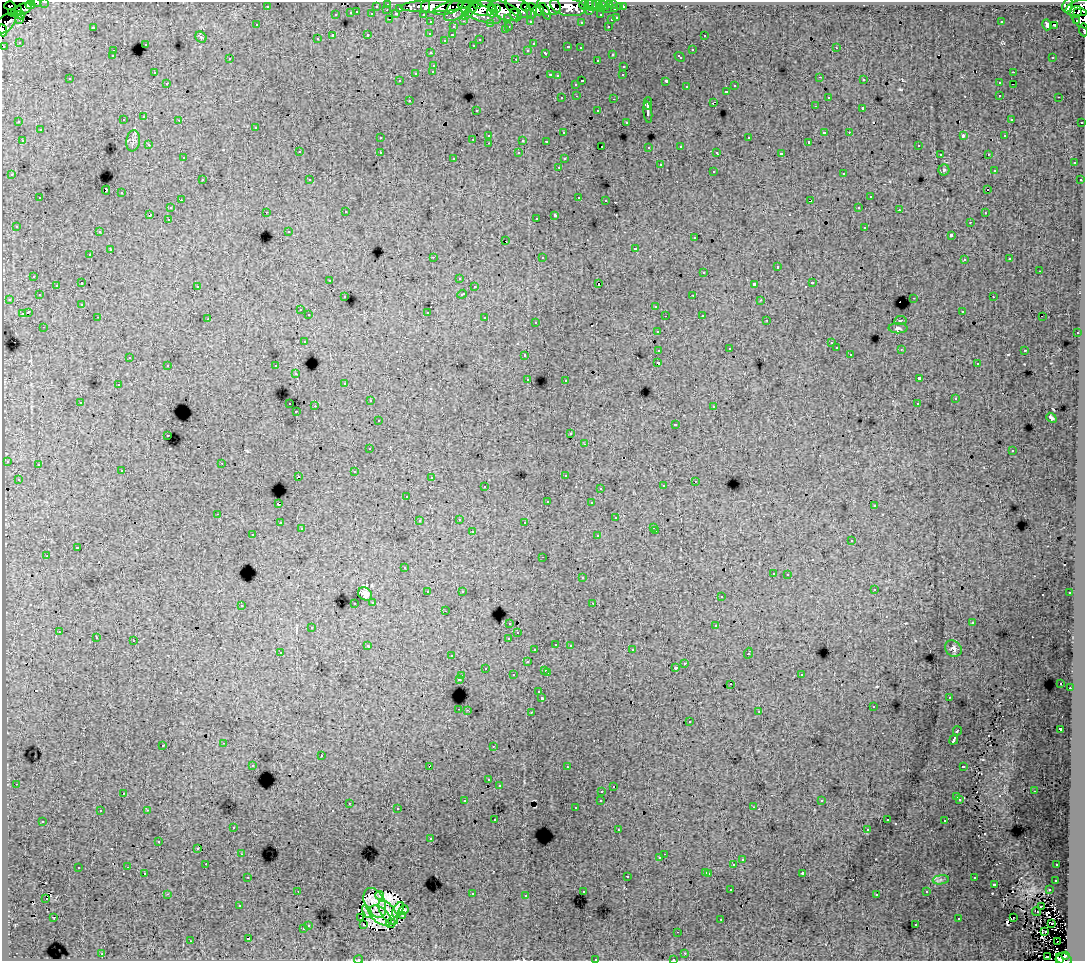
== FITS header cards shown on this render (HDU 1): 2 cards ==
NAXIS1  =                 1083
NAXIS2  =                  959

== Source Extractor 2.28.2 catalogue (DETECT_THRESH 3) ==
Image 1083 x 959 px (HDU 1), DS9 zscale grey, 1 PNG px = 1 image px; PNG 1087 x 963 px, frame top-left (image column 1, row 959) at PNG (2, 2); each listed source drawn as its Kron ellipse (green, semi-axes under 4 px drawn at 4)
Background 224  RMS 1.5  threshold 4.42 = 3 sigma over >= 5 px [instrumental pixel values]
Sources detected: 561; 5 with non-positive FLUX_AUTO (blend fragments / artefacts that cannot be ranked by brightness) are neither listed nor drawn; of the other 556, the 500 brightest by FLUX_AUTO listed and drawn (56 fainter detections omitted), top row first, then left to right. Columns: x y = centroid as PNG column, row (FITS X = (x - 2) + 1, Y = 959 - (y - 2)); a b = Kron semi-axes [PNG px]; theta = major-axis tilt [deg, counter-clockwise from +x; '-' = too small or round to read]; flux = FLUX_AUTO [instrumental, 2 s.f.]
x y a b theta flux
45 2 3 2 - 4500
36 3 5 2 - 4700
388 4 3 3 - 6100
596 4 5 3 - 6500
614 4 3 3 - 9700
30 5 5 4 - 15000
478 5 4 3 - 15000
549 5 12 9 -25 110000
584 5 4 3 - 7600
589 5 5 3 - 6700
593 5 6 3 -64 5300
604 5 6 3 -35 5800
609 5 4 3 - 8600
1067 5 7 4 68 83000
10 6 5 3 - 5700
267 6 3 3 - 2000
376 6 3 2 - 1400
426 6 6 4 78 31000
435 6 34 6 2 150000
567 6 18 9 -12 120000
519 7 15 8 -33 90000
525 7 5 3 - 18000
600 7 3 3 - 4400
620 7 3 3 - 2200
623 7 3 3 - 2700
400 8 3 3 - 1300
448 8 15 6 17 72000
458 8 17 8 43 130000
466 8 8 4 82 63000
483 8 12 8 -1 140000
1081 8 16 8 12 90000
23 9 8 5 24 11000
471 9 12 4 52 57000
496 9 4 3 - 38000
607 9 3 3 - 2400
615 9 3 3 - 7000
387 10 3 2 - 470
539 10 6 5 - 56000
492 11 6 5 - 69000
504 11 16 8 -23 200000
532 11 7 5 -85 44000
545 11 9 4 -65 18000
590 11 3 3 - 1300
12 12 4 2 - 4900
16 12 6 4 48 49000
357 12 3 2 - 570
1078 12 3 2 - 8600
351 13 3 3 - 1400
479 13 23 8 -22 120000
372 14 3 3 - 1800
396 14 4 3 - 1400
423 14 3 2 - 3200
20 15 4 3 - 3300
336 15 3 3 - 680
516 15 7 5 -60 39000
601 15 3 3 - 2700
1081 17 13 8 -49 45000
508 18 3 3 - 1900
617 18 3 3 - 860
19 19 3 3 - 1800
390 19 3 2 - 700
611 20 3 3 - 770
1076 20 3 2 - 4500
464 21 3 2 - 590
530 21 3 3 - 2200
431 22 3 3 - 2500
581 22 3 3 - 260
1001 22 3 2 - 140
490 23 3 3 - 170
5 24 12 7 43 20000
257 25 3 3 - 290
1047 25 5 3 - 750
1054 25 3 2 - 230
509 26 3 2 - 520
608 26 3 2 - 580
93 27 3 3 - 1100
453 27 3 3 - 550
2 30 6 3 -71 16000
505 30 3 2 - 350
1083 30 6 2 -84 7900
430 33 3 3 - 360
368 35 3 3 - 900
452 35 3 2 - 280
704 35 3 3 - 410
333 36 4 3 - 2400
201 37 6 5 - 160
317 39 3 3 - 390
445 40 3 3 - 100
480 40 3 3 - 310
19 42 3 2 - 140
145 44 3 3 - 700
533 44 3 3 - 230
473 45 3 3 - 180
3 46 3 3 - 2000
568 47 3 3 - 770
580 48 3 2 - 320
836 48 3 2 - 380
528 50 3 3 - 380
692 50 3 3 - 930
113 51 3 2 - 400
431 53 3 3 - 450
546 53 4 3 - 880
612 54 3 3 - 630
112 56 3 3 - 310
680 57 6 3 -42 610
1053 57 3 3 - 280
230 59 3 3 - 510
516 59 3 2 - 910
597 60 3 2 - 280
434 65 3 3 - 710
624 66 3 3 - 530
433 71 3 3 - 490
154 72 3 2 - 270
1013 72 3 2 - 560
416 73 3 3 - 990
550 75 3 2 - 760
623 75 3 2 - 210
557 76 3 3 - 170
820 77 3 2 - 210
70 79 3 3 - 310
864 80 3 3 - 270
399 81 3 2 - 180
582 81 3 2 - 1100
666 81 4 3 - 2000
167 83 3 2 - 340
999 83 3 3 - 460
576 84 3 3 - 400
1013 84 2 2 - 120
735 86 3 3 - 520
686 87 3 3 - 470
726 91 3 3 - 590
1000 95 3 2 - 390
577 96 3 2 - 420
828 97 3 3 - 380
1059 97 3 2 - 360
562 98 3 2 - 370
614 99 3 2 - 720
409 100 3 3 - 430
713 102 4 2 - 760
648 104 6 2 89 3900
815 106 3 2 - 160
863 108 3 3 - 2000
476 110 3 2 - 180
598 111 3 3 - 470
648 112 11 4 -83 4100
144 117 3 3 - 490
1011 119 3 3 - 300
123 120 3 3 - 480
179 120 3 2 - 410
19 122 3 3 - 340
626 122 3 3 - 260
1082 122 3 2 - 1200
256 127 3 3 - 510
40 130 3 3 - 770
824 132 3 3 - 1500
849 132 2 2 - 290
564 133 3 3 - 360
489 135 3 3 - 480
963 136 4 2 - 970
1004 136 3 3 - 230
380 138 3 3 - 380
749 138 3 3 - 700
473 139 3 2 - 490
523 140 3 3 - 1400
22 141 3 2 - 440
133 141 10 7 80 310
546 141 3 2 - 150
809 142 3 3 - 230
489 143 3 2 - 410
149 145 3 2 - 250
918 145 3 3 - 390
602 146 3 2 - 220
681 146 3 3 - 620
649 147 3 3 - 330
299 152 3 3 - 610
380 152 3 3 - 580
717 152 3 3 - 280
519 153 3 3 - 370
781 154 4 3 - 3800
940 154 3 2 - 180
988 154 3 2 - 370
183 158 3 3 - 390
454 158 3 3 - 310
564 159 3 3 - 270
1074 163 3 3 - 590
660 165 3 3 - 840
559 167 3 2 - 440
944 170 5 5 - 160
994 170 3 3 - 270
713 171 3 3 - 620
844 173 3 3 - 620
12 175 3 3 - 350
202 180 3 3 - 460
310 180 3 3 - 320
1080 180 3 3 - 310
106 190 4 3 - 2000
988 190 3 2 - 180
121 193 3 3 - 710
579 197 3 2 - 770
870 197 3 3 - 760
40 198 3 3 - 530
181 200 3 2 - 310
606 200 3 2 - 280
810 201 4 3 - 1300
859 207 3 3 - 380
171 208 3 3 - 540
899 210 3 2 - 310
266 212 3 2 - 350
346 212 3 2 - 410
985 213 3 2 - 350
150 215 4 3 - 1100
555 215 4 3 - 3400
536 218 3 2 - 210
168 219 3 2 - 410
970 222 3 2 - 260
16 226 3 3 - 260
865 227 3 3 - 810
289 231 3 3 - 190
99 232 3 3 - 340
951 235 3 3 - 2100
694 238 3 3 - 490
506 241 3 2 - 220
635 248 3 3 - 1400
110 250 3 3 - 1200
90 255 3 3 - 440
433 257 3 2 - 1400
542 257 3 3 - 340
1010 259 3 3 - 280
964 260 3 3 - 380
777 267 3 3 - 1400
1039 271 3 2 - 320
704 272 3 3 - 810
34 276 3 3 - 450
460 278 3 3 - 270
330 280 3 2 - 180
82 283 3 3 - 1200
812 283 3 3 - 1100
598 284 3 3 - 1200
754 284 4 3 - 3500
56 285 3 2 - 380
197 286 3 3 - 660
474 287 3 3 - 440
462 294 5 3 - 940
39 295 3 3 - 330
693 295 3 2 - 450
345 297 3 3 - 390
993 297 3 2 - 330
914 298 3 2 - 850
9 299 3 2 - 470
761 300 3 2 - 130
82 304 3 3 - 320
656 306 3 3 - 640
300 310 3 3 - 410
962 311 3 3 - 360
28 312 4 3 - 2700
427 312 3 3 - 1100
22 314 4 3 - 1300
309 315 3 3 - 530
702 315 3 2 - 400
665 316 2 2 - 120
98 317 3 2 - 260
1042 317 2 2 - 120
485 318 3 3 - 840
208 319 3 2 - 120
767 320 3 2 - 110
900 320 6 3 9 110
536 322 3 3 - 300
44 327 3 2 - 380
898 328 9 5 -1 250
657 331 3 3 - 370
1077 333 3 2 - 610
304 341 3 3 - 500
831 343 3 2 - 140
836 348 3 3 - 440
729 349 3 2 - 110
901 349 4 3 - 140
659 350 4 3 - 1700
1025 350 3 2 - 810
850 354 3 2 - 300
525 355 3 3 - 560
130 357 3 2 - 100
658 363 4 3 - 3200
977 364 3 2 - 320
168 365 3 3 - 550
276 366 3 3 - 610
296 374 3 3 - 450
919 378 4 3 - 4300
528 379 3 3 - 400
566 380 3 2 - 1200
345 383 3 3 - 350
118 385 3 3 - 430
955 399 3 3 - 230
370 401 3 2 - 370
80 402 3 2 - 320
290 404 3 2 - 690
917 404 3 2 - 190
315 406 3 2 - 1300
714 406 3 3 - 480
296 412 3 2 - 170
1051 418 6 3 -39 190
378 421 3 3 - 370
675 424 3 3 - 400
571 434 3 3 - 400
168 435 3 2 - 470
585 444 3 2 - 320
370 449 3 2 - 200
1012 451 3 3 - 330
7 461 3 3 - 370
222 463 2 2 - 270
38 465 3 3 - 580
122 471 3 3 - 520
354 471 3 2 - 170
565 475 3 3 - 330
298 476 3 2 - 160
431 478 3 3 - 210
18 479 3 3 - 320
695 481 3 2 - 330
485 486 3 2 - 480
663 486 3 3 - 550
600 488 3 3 - 240
407 496 3 3 - 240
547 502 3 2 - 150
591 503 3 3 - 350
278 504 3 3 - 2000
874 506 3 3 - 360
218 514 3 2 - 520
616 518 3 3 - 610
459 519 3 3 - 580
419 521 3 3 - 410
525 522 3 2 - 250
280 523 3 3 - 370
654 527 3 3 - 380
301 529 3 3 - 290
472 531 3 2 - 260
656 531 3 2 - 530
253 535 3 2 - 240
598 536 3 3 - 610
852 541 3 3 - 560
77 548 3 3 - 1800
47 556 2 2 - 220
543 557 3 2 - 290
404 568 3 3 - 230
773 573 3 3 - 430
788 574 3 3 - 520
582 578 3 3 - 670
874 589 3 3 - 570
462 591 3 3 - 350
428 592 3 3 - 1000
1070 593 3 3 - 490
365 594 7 6 - 580
721 597 3 3 - 480
373 602 3 3 - 560
355 603 3 2 - 360
593 603 3 2 - 310
241 605 3 3 - 570
445 611 3 2 - 360
510 623 3 3 - 650
972 623 3 3 - 290
716 626 3 3 - 1500
312 627 3 3 - 460
59 632 3 2 - 310
518 633 3 2 - 270
96 638 3 3 - 500
509 638 3 3 - 960
134 641 3 2 - 730
556 644 3 3 - 480
570 645 3 3 - 530
368 646 4 3 - 580
953 649 9 7 -42 380
535 650 3 3 - 380
632 650 3 2 - 530
280 652 3 2 - 130
748 653 5 3 - 1100
452 656 3 2 - 350
527 662 3 3 - 460
685 663 3 2 - 430
485 668 3 2 - 310
676 668 3 3 - 410
545 670 3 3 - 610
547 673 3 2 - 700
801 674 3 3 - 510
513 675 3 3 - 550
462 676 3 3 - 480
459 679 3 3 - 1200
1061 683 3 3 - 210
731 684 3 2 - 270
1070 688 2 2 - 420
539 692 3 3 - 420
949 697 3 2 - 140
542 698 3 3 - 3100
873 707 3 2 - 360
459 709 3 2 - 650
467 710 2 2 - 470
531 712 3 2 - 710
759 712 4 3 - 100
689 722 3 3 - 510
1060 729 3 3 - 3000
957 731 5 3 - 1800
954 740 5 3 - 6400
224 743 3 2 - 500
163 745 3 3 - 690
493 746 3 2 - 99
321 756 3 3 - 890
253 765 3 2 - 380
430 766 4 3 - 2800
963 766 3 3 - 1100
567 767 3 2 - 290
489 780 3 3 - 270
16 784 3 2 - 370
499 785 3 3 - 420
613 787 3 2 - 130
602 791 3 2 - 420
1034 791 3 2 - 190
123 793 3 2 - 130
957 797 3 3 - 860
960 799 3 3 - 380
601 800 3 3 - 490
465 801 3 3 - 450
822 801 3 3 - 230
349 803 3 2 - 490
754 807 3 2 - 380
576 808 3 3 - 290
397 809 3 3 - 360
147 810 3 2 - 850
100 811 3 2 - 290
495 819 3 3 - 320
887 820 3 3 - 280
43 821 3 3 - 450
945 821 3 3 - 590
233 827 3 3 - 430
867 829 3 3 - 240
618 830 3 2 - 290
431 839 3 3 - 340
159 842 3 3 - 360
198 848 3 2 - 170
242 854 3 2 - 330
664 854 2 2 - 270
660 858 3 3 - 380
742 860 3 3 - 690
206 864 2 2 - 400
734 865 3 3 - 1500
1057 865 3 2 - 170
128 867 3 2 - 350
78 868 3 3 - 690
706 872 3 3 - 700
144 873 3 2 - 390
709 873 3 3 - 740
803 873 3 2 - 130
627 876 3 3 - 1000
248 877 3 2 - 380
974 878 3 3 - 580
941 880 8 4 9 260
1056 880 3 3 - 480
994 884 3 3 - 1100
731 890 3 2 - 300
1049 890 3 3 - 480
298 891 3 2 - 110
583 892 3 3 - 370
927 892 3 3 - 350
167 894 3 2 - 1400
472 894 3 3 - 750
877 894 3 3 - 350
379 895 4 3 - 220
526 896 3 2 - 240
46 899 3 2 - 590
375 903 16 10 -63 150
239 905 2 2 - 100
1041 906 3 2 - 160
398 910 8 5 59 140
403 910 5 3 - 130
367 911 7 4 -64 380
1037 911 4 2 - 170
388 913 14 7 -53 390
403 915 4 2 - 190
380 916 13 7 -39 230
54 917 3 2 - 100
361 917 3 3 - 1200
1013 918 3 2 - 210
721 919 3 2 - 140
959 919 3 3 - 750
391 923 5 3 - 230
1052 923 2 2 - 150
308 925 3 3 - 640
364 925 3 2 - 330
916 925 3 3 - 330
303 929 3 3 - 700
678 932 2 2 - 160
1045 932 3 3 - 250
248 939 3 3 - 2000
191 941 2 2 - 110
1057 941 2 2 - 210
685 953 3 3 - 350
102 954 3 2 - 760
1065 955 4 3 - 34000
1047 956 3 2 - 670
358 959 4 3 - 150
595 959 3 3 - 730
673 959 3 2 - 220
1064 959 8 5 -18 99000
1060 960 4 2 - 31000
At the frame edge (FLAGS 8, measured only in part): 13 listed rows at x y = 45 2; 36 3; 1081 8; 1081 17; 5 24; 2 30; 1083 30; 3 46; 358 959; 595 959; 673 959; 1064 959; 1060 960
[56 fainter detections neither listed nor drawn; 5 non-positive-flux detections neither listed nor drawn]